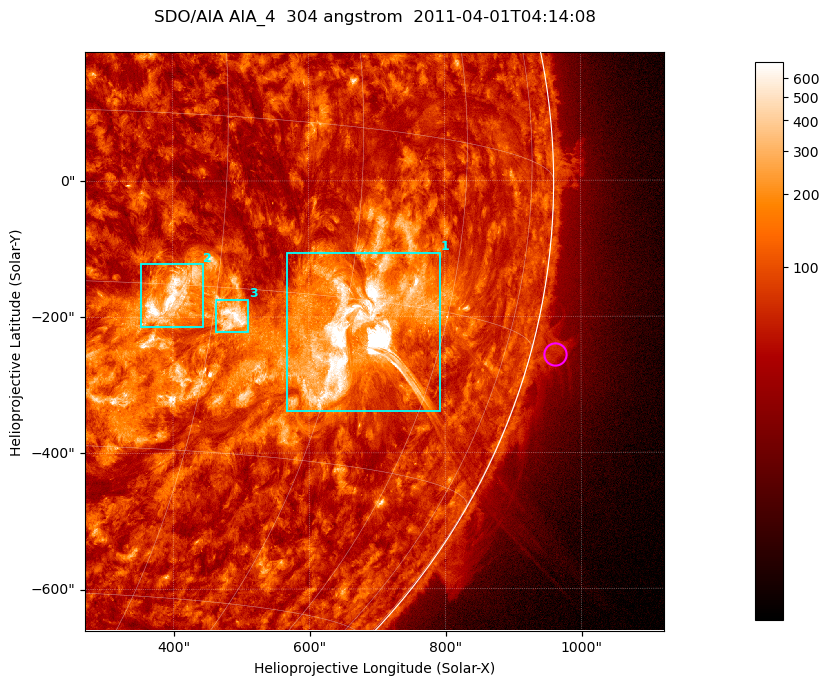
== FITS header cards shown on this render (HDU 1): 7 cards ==
TELESCOP= 'SDO/AIA '           / For AIA: SDO/AIA
INSTRUME= 'AIA_4   '           / For AIA: AIA_ATA1, AIA_ATA2, AIA_ATA3 or AIA_AT
WAVELNTH=                  304 / [angstrom] Wavelength
WAVEUNIT= 'angstrom'           / Wavelength unit: angstrom
DATE-OBS= '2011-04-01T04:14:08.123' / [ISO] Date when observation started; ISO 8
CTYPE1  = 'HPLN-TAN'           / CTYPE1; Typically HPLN
CTYPE2  = 'HPLT-TAN'           / CTYPE2; Typically HPLT

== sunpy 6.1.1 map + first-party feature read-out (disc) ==
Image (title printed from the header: SDO/AIA AIA_4  304 angstrom  2011-04-01T04:14:08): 1418 x 1418 px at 0.6 arcsec/px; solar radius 960 arcsec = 1600 px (partial field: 18% of the solar disc is inside the frame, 73% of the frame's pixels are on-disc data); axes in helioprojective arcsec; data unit not stated in the header (colour bar unlabelled)
Orientation: roll -0.132 deg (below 1 deg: not rotated)
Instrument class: DISC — disc imager (sunpy class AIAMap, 304 A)
Bright regions (active regions / flare kernels): reference = the on-disc median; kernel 11 px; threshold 5 sigma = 171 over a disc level ~72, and >= 1.15x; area >= 2010 px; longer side >= 17 px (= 10 arcsec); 3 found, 3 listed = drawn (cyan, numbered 1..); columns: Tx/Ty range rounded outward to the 2 arcsec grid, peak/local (2 s.f.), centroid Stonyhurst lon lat
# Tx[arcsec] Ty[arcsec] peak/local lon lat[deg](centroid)
1 568..794 -340..-106 45 +47 -18
2 352..444 -216..-122 12 +26 -16
3 462..512 -224..-174 11 +32 -18
Off-limb structures (1.02-1.3 R_sun): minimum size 400 px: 6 found; the strongest spans PA ~250..260 deg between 1.02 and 1.08 R_sun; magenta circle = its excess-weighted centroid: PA ~255 deg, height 1.04 R_sun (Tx ~962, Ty ~-256 arcsec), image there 2.3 x the reference